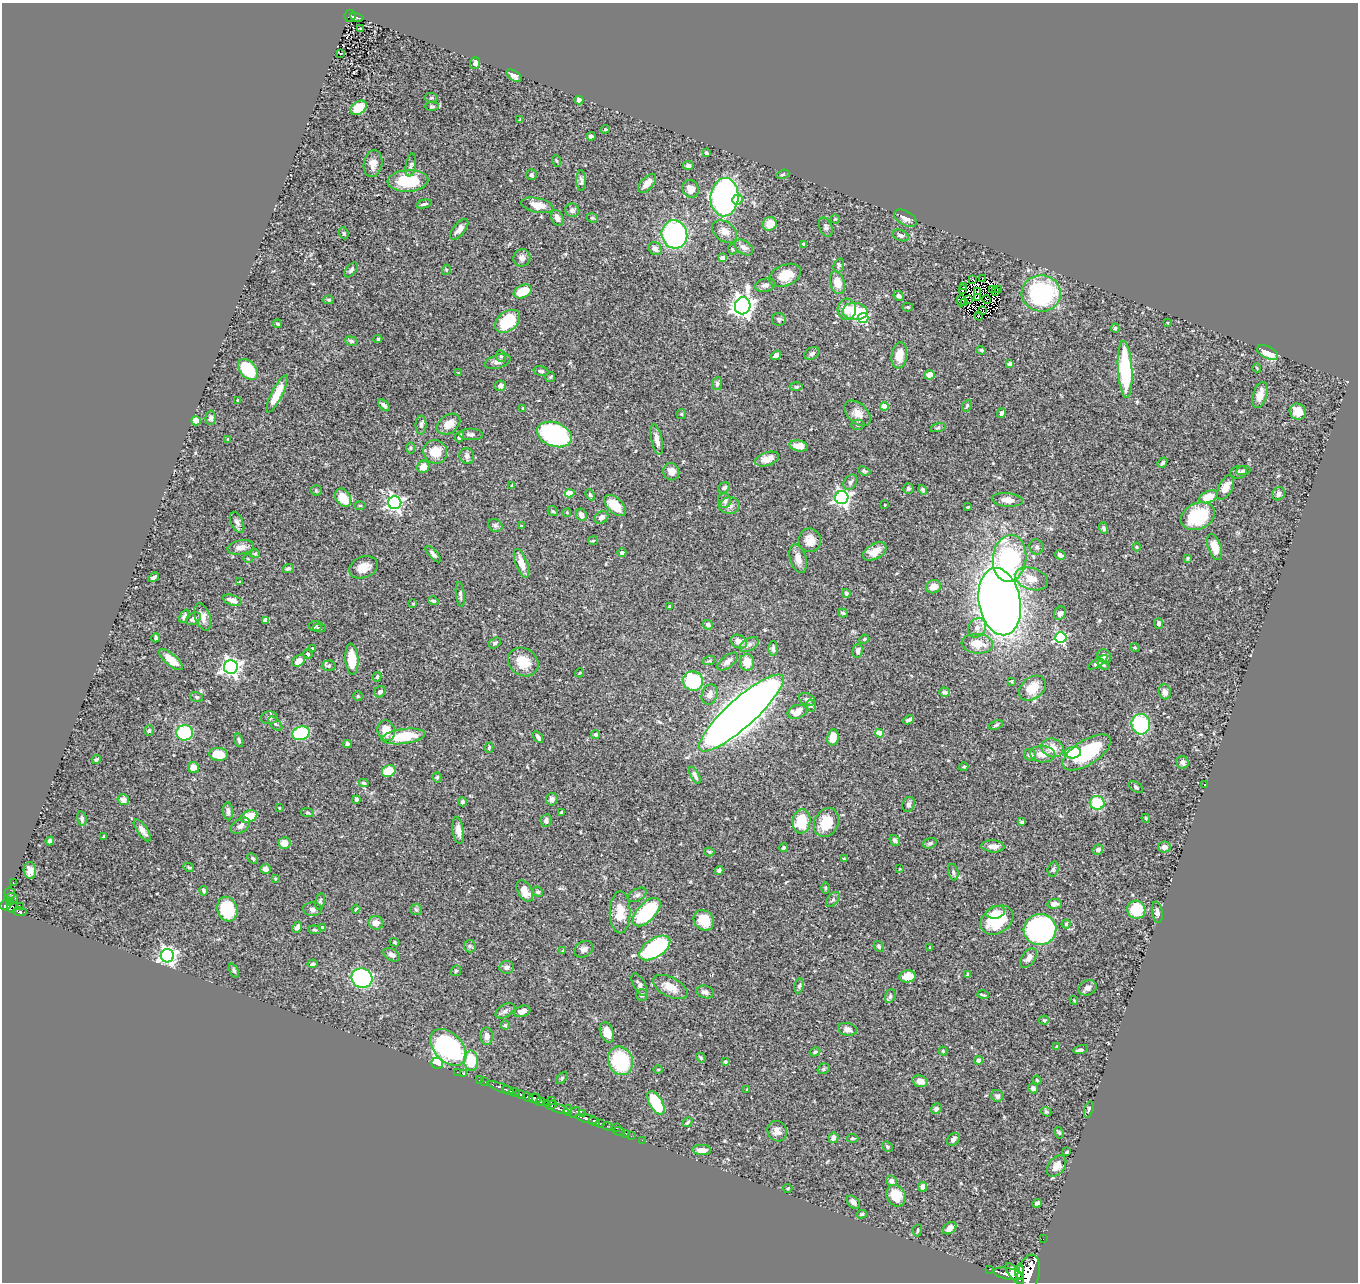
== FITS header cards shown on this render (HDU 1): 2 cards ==
NAXIS1  =                 1356
NAXIS2  =                 1280

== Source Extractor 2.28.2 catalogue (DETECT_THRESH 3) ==
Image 1356 x 1280 px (HDU 1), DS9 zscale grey, 1 PNG px = 1 image px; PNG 1360 x 1284 px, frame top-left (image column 1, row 1280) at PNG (2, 3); each listed source drawn as its Kron ellipse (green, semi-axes under 4 px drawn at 4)
Background 0.509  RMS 0.024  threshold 0.0724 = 3 sigma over >= 5 px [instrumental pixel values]
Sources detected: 465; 8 with non-positive FLUX_AUTO (blend fragments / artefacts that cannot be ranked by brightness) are neither listed nor drawn; the other 457 listed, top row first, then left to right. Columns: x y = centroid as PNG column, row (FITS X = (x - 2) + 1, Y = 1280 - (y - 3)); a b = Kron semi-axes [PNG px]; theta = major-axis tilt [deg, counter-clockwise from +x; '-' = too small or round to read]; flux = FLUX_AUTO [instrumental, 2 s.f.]
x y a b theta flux
350 16 6 5 - 100
357 17 7 3 -18 67
360 28 3 3 - 2.9
341 53 3 2 - 1
475 63 6 5 - 6
514 76 8 4 -35 7
431 98 6 4 -4 2.4
579 100 4 4 - 5.1
432 106 7 4 0 2.2
359 108 9 6 34 31
520 120 3 3 - 1.5
605 129 4 3 - 1.6
591 136 4 3 - 3.8
706 153 4 3 - 2.8
557 161 6 3 -69 1.6
373 164 13 9 80 16
411 165 11 5 81 4
688 166 5 4 - 7.2
783 174 6 4 17 2.6
531 175 5 5 - 3.1
408 181 20 11 3 70
581 181 10 4 -89 4.5
647 183 11 6 49 14
691 189 9 8 - 12
725 197 19 14 85 490
738 199 5 5 - 14
424 204 8 4 13 3
537 205 16 7 -12 19
572 210 7 6 - 5.5
557 218 8 5 -65 9.1
592 218 6 4 -18 2.5
905 218 12 7 -30 10
835 219 4 4 - 1.7
770 224 7 6 - 23
826 227 10 6 -68 4.5
459 229 12 6 51 9.4
725 231 14 9 -38 13
344 233 6 4 -69 2.3
674 234 14 13 - 270
901 235 8 5 -21 4.9
804 244 4 3 - 3
744 247 10 6 -36 8.4
655 249 7 6 - 8.8
732 249 5 4 - 2
522 258 9 8 - 7.9
723 258 4 4 - 16
839 265 7 5 74 2.7
351 270 8 5 51 4.9
446 270 5 3 - 1.7
785 275 16 10 23 32
983 278 3 2 - 0.98
973 279 3 2 - 1.5
837 283 12 7 -76 25
765 285 10 6 15 7.2
963 286 3 2 - 2.4
992 289 3 2 - 1.2
962 290 3 2 - 1
999 290 3 2 - 1.2
523 291 9 6 24 43
978 292 2 2 - 0.84
995 292 4 2 - 2.6
1041 293 19 18 - 230
899 296 5 4 - 4
978 298 3 2 - 1.7
969 299 2 2 - 0.76
329 300 5 4 - 2.8
987 300 4 2 - 0.58
961 301 5 2 - 1.3
965 302 3 2 - 1.7
743 306 8 7 - 1100
908 307 5 4 - 2.3
847 309 10 9 - 19
982 310 3 2 - 1.7
855 311 12 8 -4 63
979 316 4 2 - 1.6
863 318 5 5 - 98
779 319 7 6 - 3.4
508 321 14 9 37 64
1168 323 3 2 - 1.2
277 324 4 4 - 1.9
1115 328 4 4 - 3.1
378 339 4 4 - 2.4
351 341 7 4 -16 2.7
981 350 5 3 - 3.1
1268 353 11 6 -28 27
812 354 8 6 31 4.6
776 355 5 4 - 7.5
899 355 13 7 82 25
501 356 6 5 - 2.7
497 362 13 6 17 6.7
1010 364 4 3 - 4.8
1257 368 4 2 - 1.2
1125 369 28 7 -87 160
248 370 12 8 -47 82
541 371 7 4 -14 3.1
458 373 3 2 - 1
929 375 5 4 - 15
550 377 5 5 - 2.1
717 384 6 5 - 4.7
500 386 6 5 - 5.7
796 387 6 4 0 2.4
277 394 21 5 63 33
1260 395 13 7 74 16
237 400 4 2 - 1.2
384 405 7 4 -45 4.1
884 406 4 4 - 29
967 406 6 4 67 2.4
523 408 3 3 - 1.6
1298 412 8 7 - 19
858 413 15 10 -43 14
1001 413 5 3 - 4.6
681 414 5 4 - 1.7
211 418 7 5 88 4.4
196 421 5 4 - 13
449 424 12 9 37 18
421 425 9 5 90 5
858 425 7 5 -1 2.7
938 428 8 3 14 2.2
471 434 12 5 -2 5.1
554 434 18 12 -20 260
460 437 6 3 65 3.6
228 439 4 4 - 1.4
657 440 16 5 -78 11
799 446 9 5 -11 20
410 448 6 4 90 2.3
435 452 12 11 - 28
467 456 8 7 - 5.6
767 459 12 6 17 14
1162 463 5 3 - 2.8
423 467 6 6 - 14
864 471 6 4 -23 2.6
1243 471 7 4 5 2.8
671 472 9 8 - 12
1238 472 8 6 11 5.2
850 482 8 6 54 4.8
512 486 4 3 - 1.8
1226 487 13 6 63 15
724 488 6 5 - 4.4
908 489 5 5 - 3.9
316 490 5 5 - 2
923 490 5 4 - 3.6
570 493 5 4 - 34
1278 494 7 6 - 6.5
590 495 6 4 -67 2.3
1209 497 9 5 23 28
343 498 10 7 -57 32
842 498 6 6 - 520
1007 500 15 7 -5 13
724 501 7 6 - 6.4
395 503 6 6 - 500
885 505 3 2 - 0.96
360 506 5 3 - 1.7
615 506 13 7 -43 34
730 506 10 8 2 8
968 507 4 3 - 1.7
553 511 6 4 -41 2.2
567 513 4 3 - 1.2
581 515 6 5 - 8.3
1198 516 18 13 24 93
601 517 7 5 36 7.6
237 522 11 6 -64 5.8
495 525 7 6 - 3.8
522 526 3 3 - 1.9
1104 528 6 4 -75 4
810 540 12 11 - 16
593 541 5 4 - 1.9
241 547 13 7 10 11
1037 547 8 7 - 3.9
1136 547 4 3 - 1.2
1214 547 13 6 -72 21
875 551 13 7 30 19
622 553 4 4 - 4.1
255 554 5 4 - 2.3
433 554 10 4 -47 4.8
1060 555 5 4 - 5.4
1010 558 23 16 83 220
1187 558 4 3 - 2
248 559 5 3 - 1.3
798 559 15 8 -72 13
521 563 15 6 -69 16
363 567 15 10 21 19
288 569 6 4 25 3.2
154 577 6 3 33 3.6
1031 579 17 10 -19 24
240 582 4 2 - 1.5
933 587 8 6 22 15
846 593 4 4 - 4.3
460 594 12 4 -83 4.3
232 600 9 5 -17 11
433 601 5 4 - 3.3
1000 602 34 20 -80 1800
413 604 3 3 - 1.4
670 606 3 3 - 2.3
843 613 5 3 - 2.3
1060 613 7 5 61 6.4
184 616 7 4 64 4
203 617 14 7 -70 14
193 619 8 5 32 6.9
265 620 4 4 - 16
1159 623 5 4 - 4.4
708 625 5 4 - 5.2
315 626 6 5 - 2.5
319 628 6 4 0 3
977 628 10 8 56 9.4
156 638 4 3 - 2.4
1061 638 5 5 - 190
864 639 5 4 - 2.2
739 642 8 6 -26 14
495 643 6 5 - 3.3
749 644 10 6 31 5.8
977 644 16 10 -5 24
313 648 4 3 - 1.5
1135 648 5 3 - 1.4
773 649 7 5 -90 4.7
858 651 7 5 78 5.6
308 654 5 4 - 2.5
1104 656 7 6 - 9.8
352 659 15 6 -86 35
171 660 14 5 -40 19
299 661 7 5 40 12
709 661 6 4 19 2.1
728 661 12 6 38 6.7
523 662 16 13 -33 32
747 662 8 7 - 20
1098 663 11 4 33 5.1
1103 665 6 4 -37 2.5
329 666 7 5 3 3.6
231 667 7 7 - 640
579 673 4 3 - 1.4
377 677 4 3 - 2.5
693 681 10 9 - 100
1012 681 3 3 - 1.5
1032 688 15 10 38 28
380 692 6 5 - 5.3
944 692 5 4 - 5.3
1165 692 8 6 -73 7.2
710 694 10 7 72 9.2
358 696 4 4 - 2.2
197 697 7 5 -15 2.6
807 699 8 5 -25 4.7
811 706 6 4 -73 2.7
797 712 10 6 18 18
741 713 55 14 42 3100
269 718 8 6 6 4.8
909 720 6 3 27 3.4
275 724 8 5 -46 4.1
1141 724 10 9 - 120
996 725 7 4 19 2.5
149 731 5 4 - 3.3
386 731 10 8 -75 24
184 733 8 7 - 99
301 733 9 6 18 120
880 733 4 4 - 42
595 734 4 4 - 3.1
403 736 22 7 7 60
538 737 6 3 -55 4.9
833 737 8 5 82 22
239 740 7 4 -76 3.3
347 744 4 3 - 3.3
489 748 5 3 - 2.3
1052 748 11 9 -17 22
1087 752 27 12 33 110
1073 753 8 5 5 54
218 754 9 6 -7 33
1042 754 12 8 -3 17
1030 755 6 5 - 6
96 760 4 3 - 2.4
1183 762 6 6 - 6
193 767 6 5 - 9.9
964 767 5 4 - 2.3
389 771 7 5 27 32
695 775 9 4 -64 5.1
437 777 5 4 - 2.3
364 783 5 3 - 2.7
1205 785 3 2 - 2
1136 787 8 4 -33 2.9
552 799 6 6 - 6.5
123 800 6 5 - 10
356 800 4 3 - 3.4
462 802 4 4 - 3.6
1097 803 7 6 - 70
909 804 8 6 69 4.4
279 808 3 3 - 1.2
228 811 9 5 -85 4.9
307 812 7 4 -7 2.7
562 812 4 3 - 2.6
249 816 8 5 24 32
1146 818 4 4 - 1.6
82 819 7 4 -81 4.9
546 820 6 5 - 6.5
802 821 12 9 83 53
826 822 15 12 64 35
1022 822 3 3 - 2.7
240 826 11 6 32 7.7
142 830 13 5 -55 8.8
458 830 13 5 -82 11
104 836 4 3 - 1.5
895 840 6 4 -49 4.1
50 841 4 3 - 4.7
284 843 6 6 - 17
930 843 7 5 19 3.2
993 846 11 6 -5 10
1164 847 6 5 - 7.2
783 848 4 4 - 2.4
1098 850 5 5 - 5.7
709 852 5 4 - 2.5
253 858 6 4 -44 2.7
844 859 4 2 - 1.2
189 867 5 4 - 1.9
266 869 5 4 - 4.5
900 869 3 2 - 1.1
1053 869 8 5 72 3.6
30 870 8 6 -85 11
719 870 4 4 - 5.1
953 872 8 5 -76 4.3
275 879 3 3 - 1.9
13 882 3 2 - 4.8
825 888 6 3 -89 1.8
204 891 5 3 - 2.8
525 891 11 7 -60 20
538 892 5 5 - 2.6
10 893 5 5 - 50
637 895 10 6 28 4.8
11 898 7 5 -5 230
833 900 9 5 51 4.2
320 901 8 5 78 3
10 902 4 3 - 87
1054 904 7 5 6 6.4
5 905 5 5 - 260
12 906 6 4 -84 160
20 907 3 2 - 8.2
227 909 12 10 -72 73
313 909 9 7 -4 5
356 909 4 2 - 1.6
416 910 6 5 - 2.7
1136 910 9 9 - 46
20 912 6 3 -5 120
620 912 21 10 90 29
647 912 18 9 46 150
996 912 9 6 12 13
1157 912 11 5 -81 5.7
704 920 11 9 -47 24
997 920 18 13 33 66
376 923 7 6 - 11
1066 924 4 4 - 2.4
297 927 6 4 63 5.4
322 927 4 4 - 2.5
1040 929 16 15 - 340
315 930 6 4 -7 2.3
395 942 5 3 - 1.8
470 946 6 6 - 3.3
879 946 6 4 -60 2.7
930 947 3 2 - 1.5
655 948 17 9 33 180
584 949 10 7 30 6.6
563 951 4 4 - 1.8
392 955 9 5 -30 7.7
167 956 6 6 - 560
1028 958 11 6 54 8.6
313 964 5 4 - 3.1
507 967 7 6 - 6.7
234 970 7 4 -65 3
456 971 6 4 45 2
968 975 4 3 - 2.4
908 976 8 6 7 17
362 978 10 9 - 240
639 985 12 6 -62 6.1
799 986 7 4 80 2.8
670 987 19 9 -27 20
1088 988 9 7 23 7.1
705 992 9 6 -14 6.2
642 995 6 6 - 5.2
983 995 6 2 -17 1.9
890 996 7 5 73 3.6
1074 1000 4 3 - 1.1
505 1011 10 6 31 5.6
522 1011 8 5 19 8.5
1044 1020 5 4 - 2.5
505 1025 4 4 - 2
847 1029 9 6 -14 6.8
607 1032 10 6 -69 17
487 1036 9 6 -85 9
1057 1046 3 3 - 1.2
448 1047 21 14 -47 270
1081 1050 7 4 13 3.4
943 1051 4 4 - 2.1
815 1052 5 4 - 3.1
701 1058 5 3 - 2.2
979 1060 4 4 - 5.1
471 1061 10 7 -86 47
620 1061 14 12 -68 120
725 1062 4 3 - 1.9
437 1063 6 5 - 100
658 1069 5 3 - 1.4
823 1069 6 5 - 2.7
457 1072 2 2 - 3.3
464 1074 3 2 - 4.1
562 1078 7 4 47 2.2
480 1080 3 2 - 12
1037 1080 4 2 - 1.3
920 1081 8 5 -14 8.9
485 1082 2 2 - 5.5
501 1088 14 3 -20 210
1033 1088 5 4 - 4.4
747 1089 3 3 - 1.3
508 1090 6 3 -19 130
514 1092 5 3 - 92
520 1094 5 3 - 410
997 1096 6 6 - 5.7
528 1097 5 3 - 310
535 1099 6 5 - 610
551 1101 3 2 - 85
541 1102 5 4 - 220
656 1103 13 6 -59 85
546 1104 4 3 - 120
552 1105 5 3 - 200
559 1109 10 3 -18 190
936 1109 6 5 - 5.2
1089 1109 8 4 73 3.6
568 1110 6 4 89 120
575 1112 6 4 50 68
1046 1112 5 4 - 2.3
583 1113 3 2 - 80
587 1119 11 3 -13 680
594 1122 6 4 -16 450
687 1122 5 3 - 2.4
600 1123 4 3 - 180
607 1126 5 2 - 37
616 1128 2 2 - 8.6
619 1131 6 2 -18 17
777 1131 10 9 - 9.7
625 1133 2 2 - 7
1059 1133 6 4 -62 2.3
631 1136 2 2 - 4.9
833 1138 5 5 - 7.1
853 1138 6 4 -3 2.4
953 1139 7 5 45 5.9
642 1140 2 2 - 6.3
887 1147 6 4 -43 2.5
702 1150 9 5 -2 14
1067 1152 3 2 - 2
1057 1166 12 8 52 13
891 1181 6 5 - 5.6
922 1187 5 4 - 7.8
788 1188 4 4 - 1.6
896 1196 11 9 -59 29
853 1202 8 5 -43 6
1037 1203 5 4 - 3.6
862 1214 5 4 - 2.3
950 1228 7 5 35 9.7
917 1230 6 3 81 1.9
1043 1239 2 2 - 5.5
990 1269 3 2 - 8.6
1019 1271 7 4 86 740
1008 1274 16 5 -11 1500
1015 1274 13 5 -51 1400
1028 1274 20 11 76 3100
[8 non-positive-flux detections neither listed nor drawn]